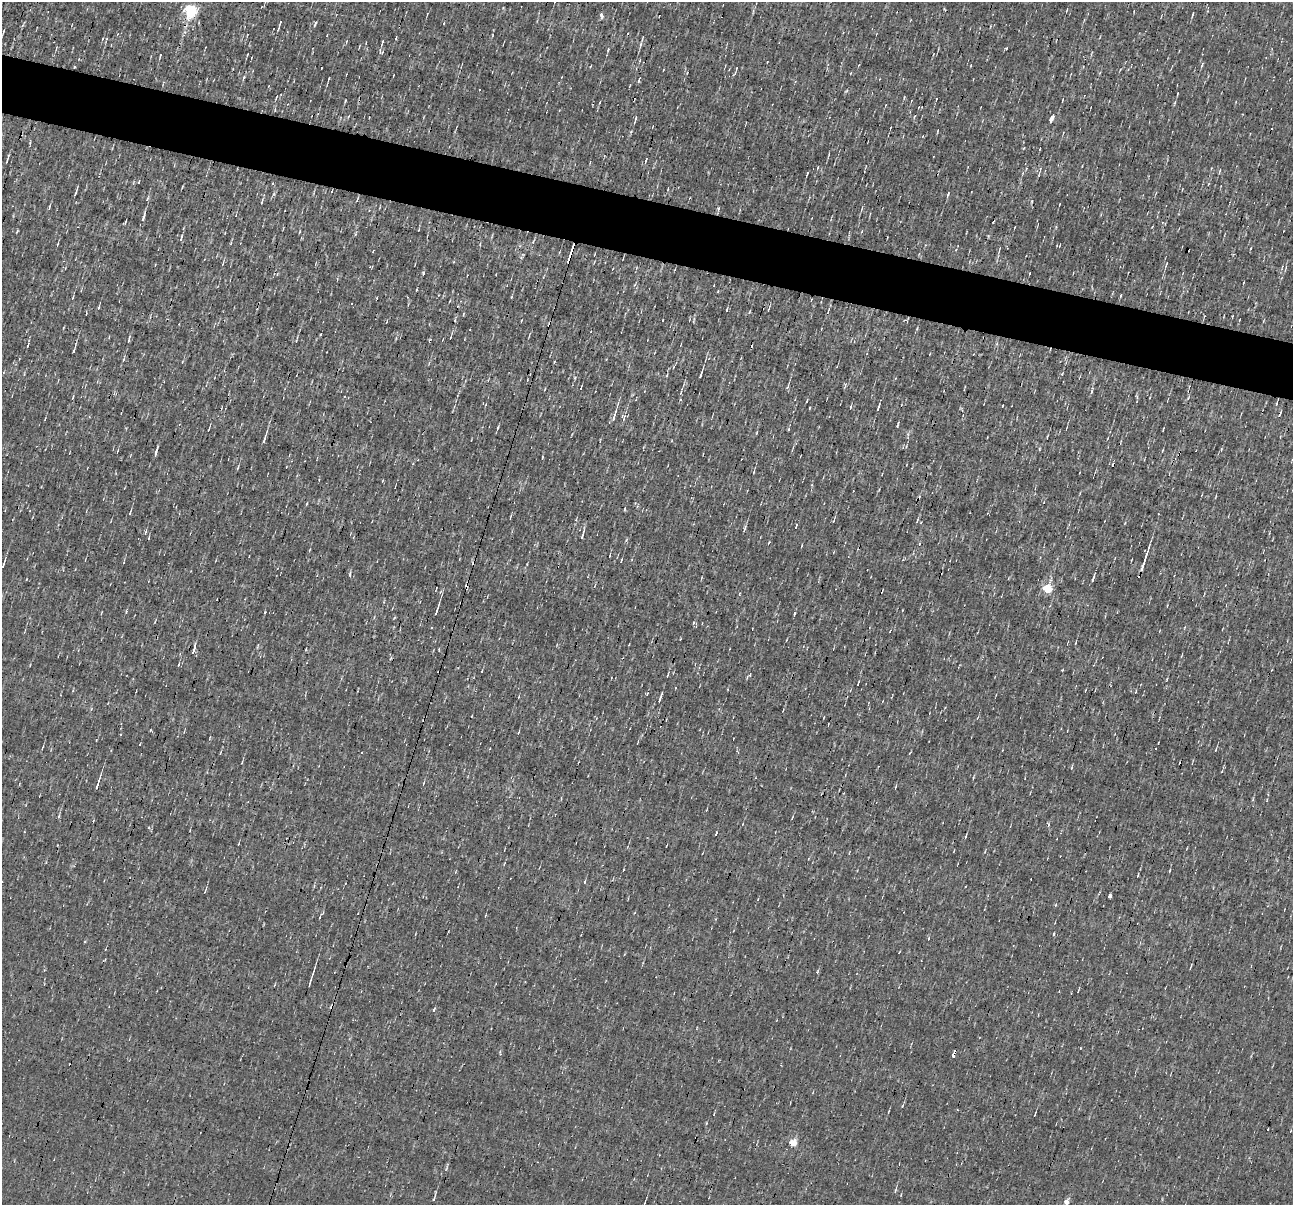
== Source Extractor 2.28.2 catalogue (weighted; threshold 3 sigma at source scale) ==
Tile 11 of 4 x 4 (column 3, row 3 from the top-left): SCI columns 2581-3871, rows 1453-2655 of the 5161 x 5185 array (HDU 1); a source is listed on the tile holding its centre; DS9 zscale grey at full resolution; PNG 1295 x 1207 px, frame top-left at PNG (2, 2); no overlay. Shown black and unused: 5% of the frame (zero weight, under 3 of 4 exposures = <1% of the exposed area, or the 3 px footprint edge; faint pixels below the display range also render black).
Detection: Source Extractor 2.28.2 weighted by HDU 2 'WHT'; one run over the whole footprint, this tile lists its part. Background 8.59e-04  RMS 0.042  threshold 0.191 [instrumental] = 3 sigma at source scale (4.5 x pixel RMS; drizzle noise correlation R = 1.50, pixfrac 1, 0.05/0.05 arcsec/px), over >= 5 px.
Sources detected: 151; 9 cosmic-ray / hot-pixel residue — not listed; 1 inside a brighter listed object's ellipse — not listed separately; the other 141 listed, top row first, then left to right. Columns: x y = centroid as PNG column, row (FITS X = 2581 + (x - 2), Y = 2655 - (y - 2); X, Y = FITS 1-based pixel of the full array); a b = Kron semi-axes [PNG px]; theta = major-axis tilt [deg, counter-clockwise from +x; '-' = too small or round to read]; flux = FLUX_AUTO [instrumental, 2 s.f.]
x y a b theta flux
191 10 6 6 - 700
1067 10 4 2 - 3.1
1193 14 5 2 - 4.7
601 15 6 4 -74 13
280 24 8 2 73 7.9
315 24 5 2 - 9
3 31 6 2 69 5.9
492 35 4 3 - 3.4
382 42 9 4 72 9.3
641 44 6 4 86 6.9
1006 48 4 3 - 4.1
608 49 5 3 - 5.4
247 55 5 3 - 3.4
1202 65 6 3 65 5.5
74 67 3 2 - 5.2
321 68 3 2 - 4.1
851 73 4 2 - 2.8
329 79 6 2 74 4.3
1177 94 3 2 - 3.3
277 97 6 2 74 3.9
904 98 5 3 - 3.8
345 101 3 2 - 4.6
1175 102 7 3 71 5.4
1052 118 6 3 71 110
636 119 11 3 73 7.9
1040 149 3 2 - 2.9
829 154 5 3 - 3.4
7 161 7 3 76 4.7
818 167 4 2 - 3.3
1219 171 8 2 75 4.9
807 173 4 2 - 5.2
1023 173 5 3 - 4.7
139 182 4 2 - 3.2
1208 184 5 3 - 3.1
75 192 9 2 71 8.2
948 194 6 3 71 6.2
147 199 6 4 71 7.1
357 199 7 2 66 5
262 201 8 3 74 6.2
49 207 6 3 75 5.2
718 209 6 4 72 6
143 217 14 4 76 16
125 222 6 2 46 3.8
17 231 4 2 - 4
181 238 10 3 72 6.3
231 243 4 3 - 3.8
58 244 4 2 - 3.4
999 249 8 2 77 4.3
569 258 17 3 74 91
223 263 6 3 71 4.8
1166 264 8 3 73 5.8
1243 283 4 2 - 2.5
718 291 3 2 - 4.3
1121 295 5 3 - 5.4
99 307 6 3 80 5.5
768 309 6 2 69 3.9
726 310 4 2 - 4.3
749 312 5 4 - 4.3
86 314 3 2 - 3.8
663 320 3 2 - 3.2
521 321 3 2 - 3.1
321 334 4 2 - 3.1
450 338 5 2 - 3.5
129 339 10 3 75 7
296 341 4 3 - 4
74 350 7 2 68 8.5
123 360 6 3 71 5.4
1062 374 5 3 - 4.1
700 375 7 2 72 14
895 379 4 3 - 3.3
787 387 6 3 68 5.7
680 400 4 3 - 4.5
807 401 5 2 - 3.9
1276 404 6 3 75 7.6
1002 406 3 2 - 3.6
809 408 3 2 - 3.5
1280 414 8 2 68 5
614 416 15 4 72 23
897 425 6 3 69 4.7
1163 429 4 2 - 3.9
788 430 3 3 - 26
1047 437 4 2 - 3.4
264 439 9 3 72 14
1163 450 4 3 - 3
156 452 13 3 76 11
542 457 6 3 81 4
418 460 3 2 - 3.2
238 467 5 3 - 4.4
754 472 6 3 79 5
812 485 5 3 - 3.6
624 509 4 3 - 4.2
130 512 7 3 68 4.9
917 520 5 3 - 4.4
833 521 6 3 61 5.2
744 529 8 3 77 8.1
145 532 7 3 72 6.1
582 535 14 3 75 13
610 555 4 2 - 2.8
621 561 5 2 - 3.9
1144 563 25 3 72 55
3 564 12 3 73 10
1093 579 7 3 71 11
1047 589 5 5 - 200
436 611 8 3 72 12
126 612 6 4 80 4.5
794 614 8 2 75 5.6
193 651 9 4 72 12
179 664 4 3 - 3.1
750 675 3 3 - 4.9
647 694 4 3 - 4.4
659 700 10 3 74 11
519 732 6 2 74 3.9
96 740 3 2 - 2.7
1158 743 3 2 - 2.5
1216 749 5 3 - 3.9
1071 768 5 3 - 4.9
1222 771 4 3 - 3.7
97 784 18 3 71 20
895 787 6 2 71 3.8
59 816 5 3 - 5.5
966 836 6 2 74 4.9
623 870 3 2 - 3.3
1169 871 5 2 - 3.8
205 890 8 3 70 5.2
1110 896 3 3 - 46
1053 934 4 3 - 3.4
929 938 4 3 - 3.1
899 952 3 2 - 2.8
1191 967 9 2 75 4.2
817 972 6 3 71 4.7
313 974 18 3 71 15
434 1010 5 3 - 5.5
954 1053 6 3 70 86
903 1105 5 3 - 4.3
888 1112 5 2 - 3.8
1035 1114 3 2 - 3.4
696 1138 3 3 - 32
793 1143 5 5 - 100
895 1190 7 3 72 5.8
434 1198 10 3 76 9.2
1066 1202 5 5 - 30
Overlapping masked pixels (flux is a lower limit): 4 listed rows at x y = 569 258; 1144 563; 954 1053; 696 1138
Isophote crosses this tile's border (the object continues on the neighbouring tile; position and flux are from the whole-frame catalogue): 2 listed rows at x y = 191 10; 1066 1202
Unlisted compact peaks at least as high as the median listed source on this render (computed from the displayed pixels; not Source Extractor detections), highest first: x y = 423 273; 265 612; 151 730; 1032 201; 350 574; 244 77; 446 1169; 498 427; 1062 670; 394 618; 638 81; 917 328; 273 194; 1125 523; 626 540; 575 378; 1039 449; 85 941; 851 407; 355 234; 160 55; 769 542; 1024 148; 1092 391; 1081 1048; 706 1123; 1221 449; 878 407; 307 504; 527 564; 1048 824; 694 623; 396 39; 1138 875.